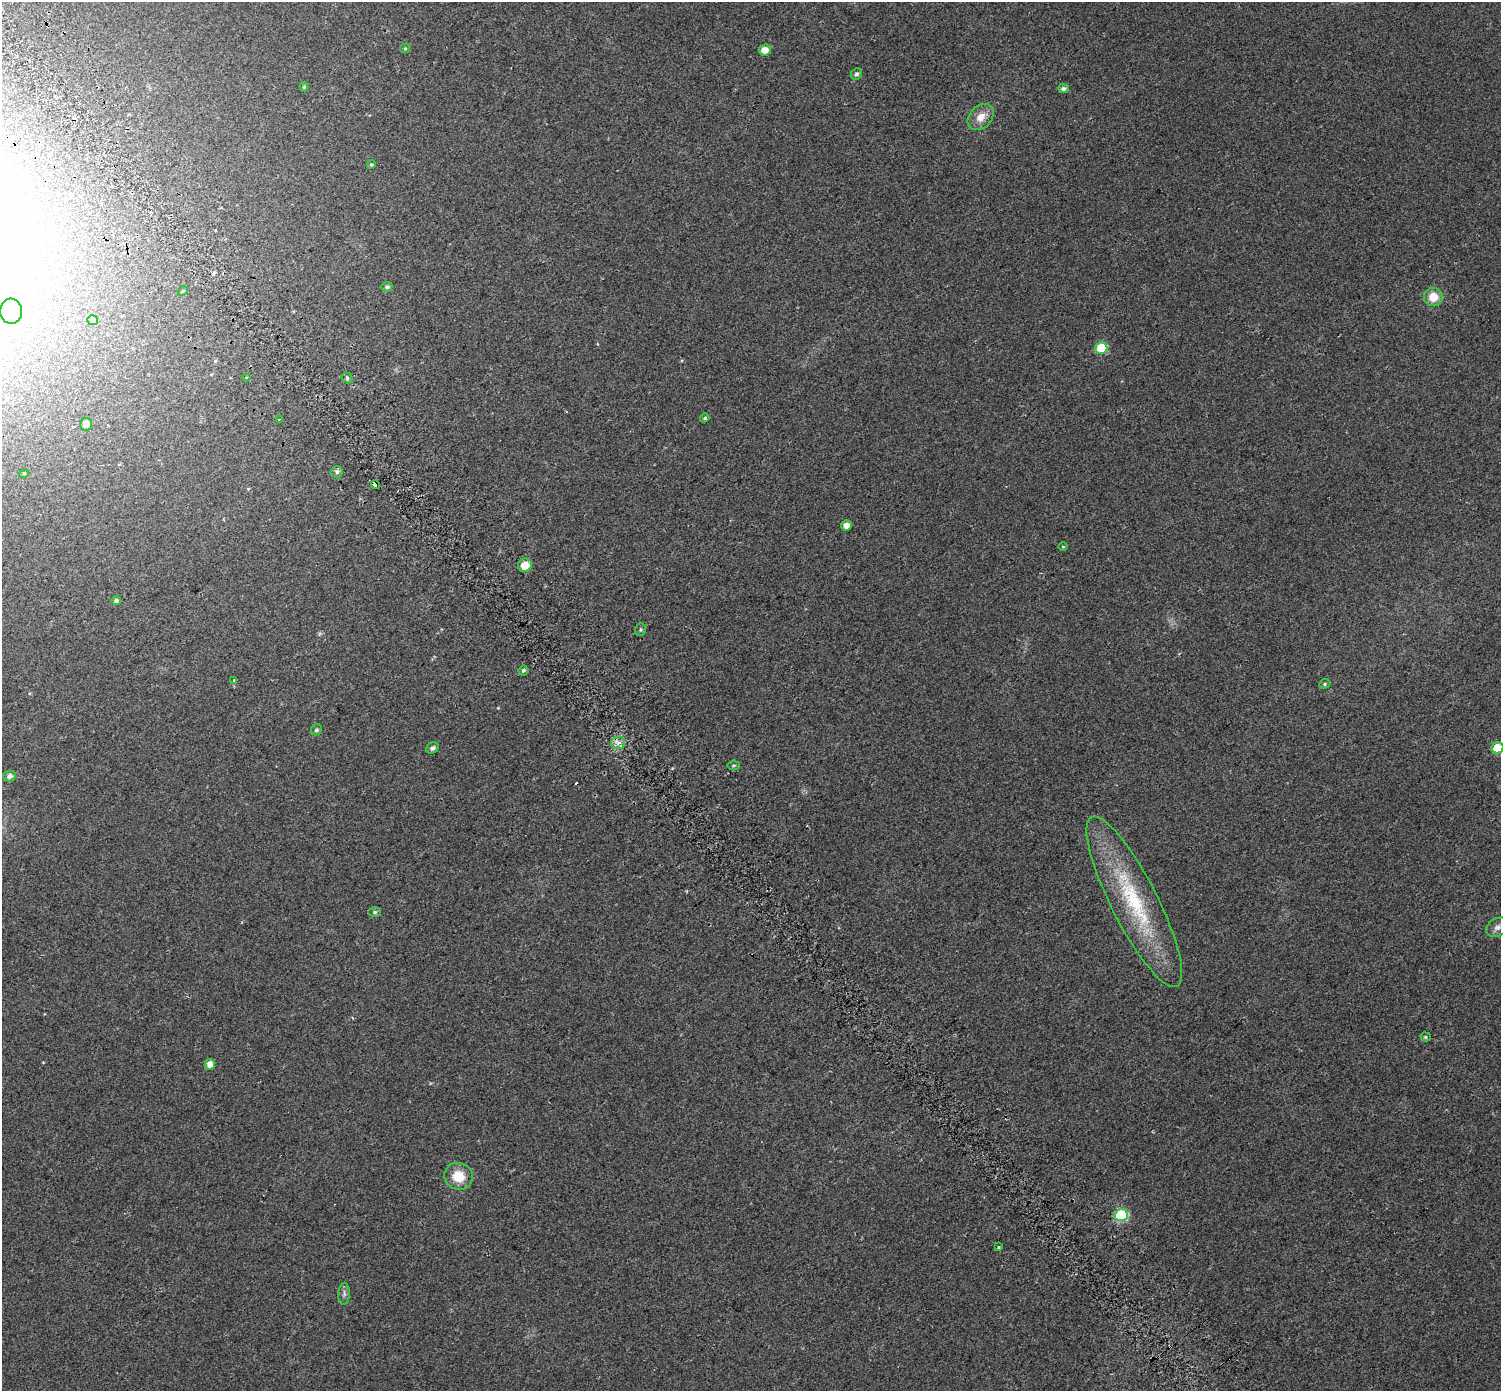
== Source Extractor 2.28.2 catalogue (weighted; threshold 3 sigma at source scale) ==
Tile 11 of 4 x 4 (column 3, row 3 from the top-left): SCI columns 3067-4565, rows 1683-3071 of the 6126 x 6079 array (HDU 1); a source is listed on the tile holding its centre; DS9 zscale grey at full resolution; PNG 1503 x 1393 px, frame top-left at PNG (2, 2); each listed source drawn as its Kron ellipse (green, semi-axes under 4 px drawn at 4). Shown black and unused: <1% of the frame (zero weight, under 2 of 3 exposures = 4% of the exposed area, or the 3 px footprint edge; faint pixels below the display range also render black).
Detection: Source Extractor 2.28.2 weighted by HDU 2 'WHT'; one run over the whole footprint, this tile lists its part. Background 0.0555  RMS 0.011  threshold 0.0511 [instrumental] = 3 sigma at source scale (4.5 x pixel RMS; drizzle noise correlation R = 1.50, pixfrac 1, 0.0396/0.0396 arcsec/px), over >= 5 px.
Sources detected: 46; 2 cosmic-ray / hot-pixel residue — neither listed nor drawn; the other 44 listed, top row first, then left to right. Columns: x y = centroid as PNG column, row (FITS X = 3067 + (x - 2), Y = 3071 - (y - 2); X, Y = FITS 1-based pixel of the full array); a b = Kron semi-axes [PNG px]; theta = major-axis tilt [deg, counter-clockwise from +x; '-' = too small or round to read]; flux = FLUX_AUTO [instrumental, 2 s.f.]
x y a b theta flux
405 48 5 4 - 1.5
765 50 6 6 - 10
856 74 6 5 - 2.6
304 87 5 4 - 1.5
1063 89 5 4 - 3.2
981 117 15 11 45 13
371 164 5 4 - 1.5
387 287 5 5 - 2.7
183 291 5 4 - 1.6
1433 297 9 9 - 17
11 311 12 11 - 14
92 320 5 5 - 2.1
1101 348 6 6 - 47
246 377 3 3 - 1.3
347 378 6 4 -49 1.7
705 418 5 4 - 1.6
279 419 3 2 - 1.2
86 424 6 6 - 6.2
337 472 6 6 - 3
24 473 5 3 - 0.97
375 485 4 3 - 9.5
846 525 5 5 - 7.1
1063 547 5 3 - 0.9
525 565 7 6 - 15
116 601 5 4 - 3
641 630 6 5 - 1.8
523 670 5 5 - 1.8
234 680 3 2 - 1.3
1325 684 6 4 25 1.6
316 730 6 5 - 2
618 743 7 6 - 5
432 748 7 5 30 3.2
1497 748 6 5 - 37
733 765 6 3 1 1.4
9 776 6 5 - 4.8
1134 902 95 23 -63 120
375 912 6 5 - 2
1498 927 12 9 27 6.1
1426 1037 5 4 - 2
210 1064 5 5 - 9.9
458 1176 14 13 - 23
1121 1215 6 6 - 94
999 1247 3 3 - 2.7
344 1294 11 6 88 3.6
Isophote crosses this tile's border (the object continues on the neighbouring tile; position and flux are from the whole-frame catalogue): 2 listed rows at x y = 11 311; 1497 748